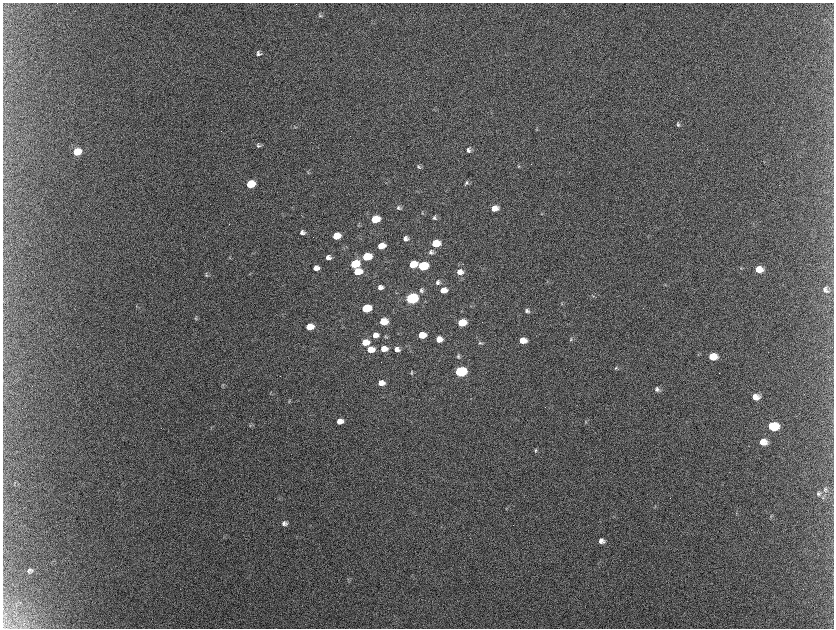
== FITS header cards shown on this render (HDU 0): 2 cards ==
NAXIS1  =                 1663 / length of data axis 1
NAXIS2  =                 1252 / length of data axis 2

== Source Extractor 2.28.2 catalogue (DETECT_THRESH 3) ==
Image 1663 x 1252 px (HDU 0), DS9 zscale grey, zoomed out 1/2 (1 PNG px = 2 x 2 image px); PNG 836 x 630 px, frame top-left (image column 2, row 1251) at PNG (3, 3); no overlay
Background 2130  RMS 31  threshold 94.4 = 3 sigma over >= 5 px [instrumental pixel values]
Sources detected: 102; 9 cannot appear on this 1/2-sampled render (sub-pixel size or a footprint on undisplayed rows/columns) and are not listed; the other 93 listed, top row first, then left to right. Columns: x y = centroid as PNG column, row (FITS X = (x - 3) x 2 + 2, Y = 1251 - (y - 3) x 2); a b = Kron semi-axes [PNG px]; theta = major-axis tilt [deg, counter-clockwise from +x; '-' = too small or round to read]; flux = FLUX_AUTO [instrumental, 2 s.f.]
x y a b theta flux
320 16 6 4 -48 8.3e+03
258 53 6 5 - 1.9e+04
678 125 7 5 -57 1.3e+04
295 127 4 3 - 5.4e+03
536 130 3 3 - 5.1e+03
258 145 6 5 - 1.4e+04
468 150 6 5 - 2.2e+04
77 152 7 5 19 1.9e+05
764 162 4 3 - 4.5e+03
519 166 5 4 - 9.0e+03
419 167 6 5 - 1.4e+04
308 173 4 4 - 6.5e+03
466 183 6 5 - 1.6e+04
250 184 6 5 - 2.6e+05
399 208 6 5 - 1.4e+04
494 208 6 5 - 6.0e+04
422 213 4 3 - 6.9e+03
434 218 6 5 - 1.5e+04
375 219 6 5 - 2.2e+05
359 225 5 4 - 7.5e+03
302 232 6 5 - 2.4e+04
336 236 6 5 - 1.5e+05
406 238 5 4 - 2.6e+04
435 243 6 5 - 1.9e+05
381 246 6 5 - 1.2e+05
344 249 3 2 - 4.0e+03
431 252 7 6 - 2.1e+04
328 257 6 5 - 3.2e+04
367 257 6 5 - 3.2e+05
230 258 5 3 - 6.0e+03
355 264 6 5 - 3.0e+05
413 264 6 5 - 1.2e+05
423 266 7 5 7 5.0e+05
316 268 5 5 - 4.4e+04
759 269 7 6 - 7.8e+04
358 271 6 5 - 1.9e+05
460 272 7 6 - 5.0e+04
206 275 5 5 - 9.8e+03
547 281 4 3 - 5.6e+03
438 282 6 6 - 2.0e+04
665 285 5 1 - 3.2e+03
380 287 5 5 - 3.1e+04
421 290 6 6 - 1.5e+04
443 290 6 5 - 6.8e+04
825 290 8 6 -67 2.8e+04
593 296 4 3 - 6.6e+03
411 298 7 5 9 1.5e+06
562 304 4 3 - 4.9e+03
136 306 4 2 - 4.7e+03
471 306 4 3 - 6.1e+03
366 308 6 5 - 3.6e+05
527 311 7 5 -49 1.8e+04
196 318 7 4 -87 9.4e+03
383 321 6 5 - 1.4e+05
462 322 6 5 - 1.9e+05
310 326 6 5 - 1.5e+05
375 335 6 6 - 4.6e+04
422 335 6 5 - 1.2e+05
385 336 5 3 - 7.5e+03
439 339 5 5 - 6.0e+04
522 340 6 5 - 9.0e+04
571 340 6 4 41 8.8e+03
365 342 6 5 - 1.2e+05
480 343 5 5 - 1.0e+04
370 349 6 5 - 1.2e+05
384 349 7 5 5 6.3e+04
397 349 6 6 - 3.8e+04
458 356 6 5 - 1.2e+04
712 356 7 6 - 1.2e+05
616 368 6 4 29 9.4e+03
460 371 7 5 5 1.2e+06
411 372 6 4 70 9.5e+03
381 383 6 5 - 5.3e+04
222 387 5 3 - 6.3e+03
657 389 6 6 - 2.1e+04
270 393 6 3 74 6.9e+03
755 397 7 6 - 5.6e+04
289 402 4 3 - 5.5e+03
340 421 6 5 - 6.1e+04
585 422 4 3 - 6.0e+03
250 425 5 3 - 7.8e+03
773 426 8 6 -2 3.3e+05
763 442 7 6 - 7.3e+04
535 450 6 4 67 8.8e+03
825 489 8 6 84 2.2e+04
818 493 6 5 - 1.6e+04
823 498 5 4 - 1.2e+04
506 509 3 2 - 4.0e+03
736 513 3 2 - 4.4e+03
770 516 5 3 - 6.8e+03
284 523 6 5 - 2.3e+04
601 541 6 5 - 3.1e+04
30 570 6 5 - 1.8e+04
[9 sub-pixel or undisplayed-footprint detections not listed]